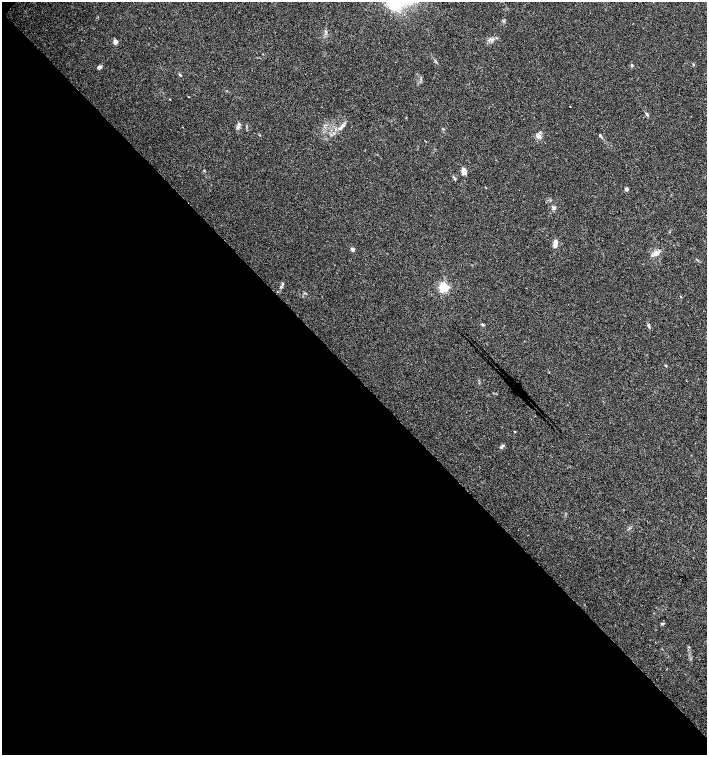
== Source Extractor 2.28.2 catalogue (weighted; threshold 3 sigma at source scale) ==
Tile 9 of 4 x 4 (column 1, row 3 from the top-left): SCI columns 159-1567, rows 1509-3013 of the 6020 x 6026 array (HDU 1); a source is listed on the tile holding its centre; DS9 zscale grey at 2 x 2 block average (1 PNG px = mean of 2 x 2 image px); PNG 709 x 757 px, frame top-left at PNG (2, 2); no overlay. Shown black and unused: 51% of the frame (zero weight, under 3 of 4 exposures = <1% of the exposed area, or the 3 px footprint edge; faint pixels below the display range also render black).
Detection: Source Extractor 2.28.2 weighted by HDU 2 'WHT'; one run over the whole footprint, this tile lists its part. Background 0.0333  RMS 0.0033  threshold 0.0149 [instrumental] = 3 sigma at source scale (4.5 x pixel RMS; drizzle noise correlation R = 1.50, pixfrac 1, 0.0396/0.0396 arcsec/px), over >= 5 px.
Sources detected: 26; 2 inside a brighter listed object's ellipse — not listed separately; the other 24 listed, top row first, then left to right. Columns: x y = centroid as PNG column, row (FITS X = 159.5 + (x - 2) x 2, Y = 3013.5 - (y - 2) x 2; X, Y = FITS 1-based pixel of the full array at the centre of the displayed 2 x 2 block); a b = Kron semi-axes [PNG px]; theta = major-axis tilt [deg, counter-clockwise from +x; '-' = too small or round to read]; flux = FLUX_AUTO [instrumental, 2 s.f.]
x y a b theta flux
115 42 6 4 -79 2.4
632 65 4 3 - 0.95
100 67 6 4 34 2
179 75 4 2 - 0.65
570 106 2 2 - 0.48
647 114 5 3 - 1.1
238 127 6 4 74 1.8
340 128 7 4 39 2.5
600 135 4 3 - 1.3
538 136 6 4 -44 4.1
464 171 6 4 -82 5.2
454 179 5 3 - 0.91
626 189 3 3 - 1.8
554 208 5 4 - 1.5
555 243 8 4 86 3.8
352 249 5 4 - 1.7
656 253 7 6 - 3.9
281 287 4 3 - 1
444 287 4 4 - 53
483 325 3 3 - 0.78
648 326 5 3 - 1.3
666 366 3 2 - 0.56
501 447 5 4 - 1.3
662 624 4 3 - 0.95